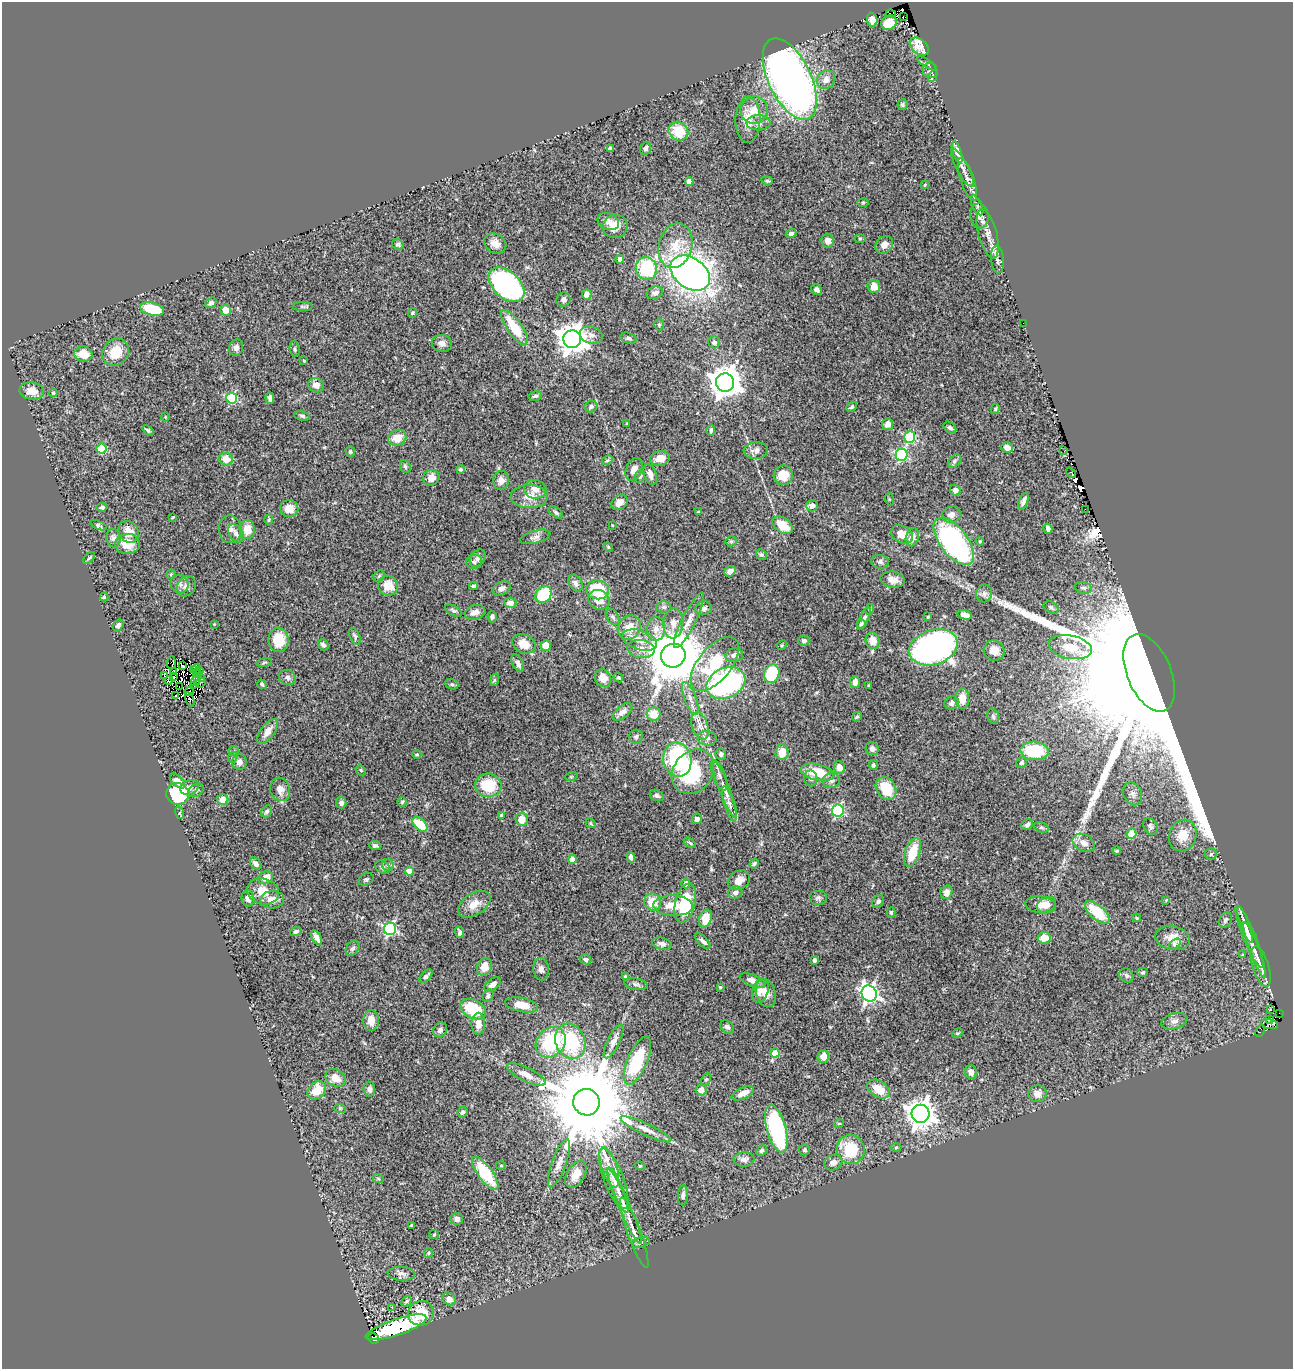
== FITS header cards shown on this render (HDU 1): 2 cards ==
NAXIS1  =                 1291
NAXIS2  =                 1367

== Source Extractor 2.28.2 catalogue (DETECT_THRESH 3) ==
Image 1291 x 1367 px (HDU 1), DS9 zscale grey, 1 PNG px = 1 image px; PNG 1295 x 1371 px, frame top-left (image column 1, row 1367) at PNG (2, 2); each listed source drawn as its Kron ellipse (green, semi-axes under 4 px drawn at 4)
Background 0.671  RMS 0.038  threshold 0.113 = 3 sigma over >= 5 px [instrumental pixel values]
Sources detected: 421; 9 with non-positive FLUX_AUTO (blend fragments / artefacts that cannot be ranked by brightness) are neither listed nor drawn; the other 412 listed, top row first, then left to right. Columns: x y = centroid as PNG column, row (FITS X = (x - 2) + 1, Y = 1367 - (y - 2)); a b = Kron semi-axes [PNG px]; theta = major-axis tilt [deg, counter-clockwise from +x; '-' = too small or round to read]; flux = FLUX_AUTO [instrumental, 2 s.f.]
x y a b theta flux
891 14 5 2 - 66
903 16 2 2 - 12
872 20 7 5 -80 16
889 23 8 7 - 51
919 46 11 7 -41 24
927 63 11 4 -32 4.4
930 71 8 7 - 7
933 76 6 4 64 4
790 79 44 21 -64 1700
826 80 10 8 48 16
902 105 5 5 - 4
754 110 13 13 - 34
748 120 23 12 88 47
758 123 12 7 0 12
678 131 10 9 - 74
645 148 6 5 - 8.2
610 149 4 4 - 8
957 152 11 3 -72 13
962 168 21 5 -62 19
967 179 22 6 -72 22
767 181 6 4 -19 3.9
689 182 4 4 - 24
925 185 4 3 - 2.2
863 203 6 4 0 2.9
977 205 11 4 -65 7.3
979 216 12 9 -82 14
608 222 11 8 -24 16
615 226 12 11 - 34
791 234 5 4 - 6.9
988 234 25 9 -75 27
860 238 6 4 0 3.3
828 241 7 6 - 15
495 243 12 9 -32 19
398 245 6 5 - 5.1
884 245 10 8 48 19
675 246 23 16 75 62
620 259 4 4 - 9.4
998 260 14 6 -85 8.7
646 268 11 10 - 160
690 273 22 15 -36 1600
507 285 21 13 -43 560
874 286 7 6 - 24
817 290 6 5 - 9.8
655 293 8 6 17 11
587 294 5 5 - 21
563 300 7 6 - 10
211 303 6 4 35 6.8
303 306 10 4 0 4.9
152 309 12 6 -13 100
226 310 5 5 - 28
412 313 5 4 - 3.7
1023 323 2 2 - 79
659 325 6 5 - 3.8
514 327 20 7 -56 81
591 335 11 8 -18 13
629 338 8 5 -16 5.3
572 339 9 9 - 3700
714 342 6 5 - 7.4
442 343 10 8 -13 14
236 347 8 7 - 13
295 349 7 5 -83 4.9
115 352 14 12 54 53
83 354 9 7 -11 44
304 361 3 3 - 2.3
725 383 9 9 - 4100
316 385 8 7 - 15
32 391 12 8 -10 26
53 393 4 4 - 3.6
535 396 7 4 15 5.3
232 398 5 5 - 210
270 398 6 4 -88 7.4
591 407 6 5 - 6.5
852 407 6 4 41 4
995 409 5 3 - 3.2
302 416 8 5 -10 5.7
165 417 4 3 - 2
627 424 3 2 - 2.6
888 424 6 5 - 15
950 428 7 5 -40 6.5
148 430 6 4 -38 4.8
711 430 5 4 - 4.8
910 437 6 5 - 240
397 438 9 7 21 39
1007 448 6 5 - 17
101 449 5 5 - 110
756 451 12 8 2 14
1064 451 2 2 - 3.6
350 452 5 4 - 4
902 455 6 6 - 320
660 458 10 7 12 26
226 459 7 6 - 42
607 460 6 4 22 3.4
954 461 8 5 52 6.1
405 466 6 5 - 4.9
461 469 4 4 - 4
634 469 12 7 67 19
1071 473 6 3 -51 29
650 474 11 6 -70 16
783 475 10 9 - 33
640 476 7 5 70 4.7
431 478 8 7 - 19
501 480 9 8 - 16
535 489 11 9 -9 19
955 490 6 5 - 8.8
529 496 19 11 0 32
889 499 6 4 -71 3
1024 501 9 4 72 8.8
619 502 9 6 39 16
812 506 6 6 - 14
102 507 5 4 - 5.6
289 508 9 8 - 26
1085 509 2 2 - 2.7
556 512 8 4 -37 4.9
698 512 4 3 - 2.2
951 515 9 8 - 15
173 517 4 2 - 2.2
269 520 5 4 - 4
98 525 9 4 -21 4.5
612 525 3 2 - 1.9
783 525 11 7 -36 50
230 529 14 11 -88 15
1048 529 5 4 - 13
247 530 9 7 -89 35
129 532 11 9 -52 26
236 533 10 6 -57 11
902 534 12 8 -26 31
535 537 15 6 15 11
912 537 9 6 70 17
113 538 9 7 -81 9.1
731 541 5 5 - 4
954 541 28 13 -53 510
980 541 4 3 - 2.7
127 544 12 10 2 39
608 547 5 4 - 2.7
761 555 6 5 - 4.3
89 558 7 4 45 3.5
478 558 9 7 51 9.7
474 562 8 7 - 6.5
880 562 8 7 - 7.8
730 571 6 4 37 14
171 574 5 4 - 2.6
379 576 6 5 - 4.4
892 580 12 8 -7 20
575 583 9 6 -57 9.6
179 584 9 9 - 11
186 586 11 9 55 11
388 586 10 9 - 38
473 586 4 3 - 4.2
502 588 9 6 30 12
1083 588 9 5 -15 6.6
598 590 11 9 -9 110
984 593 9 7 78 9.2
543 594 9 7 47 110
104 597 4 4 - 2.8
599 600 11 9 -30 25
510 603 6 5 - 15
664 607 7 6 - 7.1
1051 607 8 5 -31 6.3
704 608 8 7 - 11
870 609 5 3 - 2.8
454 611 9 5 -27 5.3
475 612 10 7 18 17
965 615 7 4 -17 13
492 617 5 4 - 7.3
613 617 9 5 -56 6.4
928 617 3 2 - 2.5
864 618 12 4 65 8.5
689 621 30 7 63 30
673 623 15 10 86 24
214 624 3 3 - 1.7
861 624 4 4 - 4.1
118 625 6 4 56 7.2
629 627 12 11 - 38
656 629 12 9 83 23
355 636 9 5 -64 5.7
279 640 12 10 -81 62
640 640 18 9 -19 33
804 641 5 5 - 5.8
873 641 8 7 - 30
524 644 12 9 -27 28
323 645 6 4 -51 7.5
782 645 5 4 - 2.8
546 646 5 5 - 24
933 647 25 17 18 920
1070 647 22 11 -11 60
641 649 14 9 -9 22
994 650 10 10 - 26
734 655 9 7 15 14
673 656 12 12 - 15000
264 662 8 4 9 4.2
171 663 6 2 87 7.3
518 663 9 5 -65 10
715 664 32 16 51 150
183 666 3 2 - 5.2
193 669 4 2 - 1.3
196 669 5 2 - 1.3
173 671 2 2 - 1.3
199 671 2 2 - 2.7
197 673 5 2 - 2.1
1149 673 41 22 -67 170000
772 674 9 7 70 110
165 676 2 2 - 2.1
173 677 2 2 - 2.8
196 678 4 2 - 2.2
287 678 9 7 -21 10
603 678 9 8 - 25
618 678 5 4 - 3
201 679 3 2 - 7.4
169 680 4 3 - 0.91
494 680 6 4 71 3.8
195 681 5 2 - 0.88
855 682 6 5 - 17
200 683 6 2 29 6.4
726 683 20 15 24 530
262 684 5 4 - 4.1
452 684 7 5 -21 5
194 685 2 2 - 2.1
868 685 4 2 - 2.1
179 687 3 2 - 3
189 691 5 2 - 1.2
176 696 2 2 - 0.91
690 699 17 6 -70 18
962 699 10 7 -90 30
190 700 7 4 -72 7.4
952 703 7 6 - 9.5
622 712 11 6 40 16
654 714 7 7 - 45
993 716 8 5 -74 5.7
857 717 5 3 - 4.2
700 726 14 7 -71 19
268 731 15 7 53 21
636 737 7 7 - 7
707 738 9 7 -8 9.9
872 749 7 6 - 12
234 751 5 5 - 3.3
1035 751 14 9 -3 140
782 752 7 6 - 40
417 754 4 4 - 2.8
721 754 6 5 - 6.4
233 757 5 3 - 3.2
677 760 17 14 -78 280
239 762 8 7 - 12
1022 762 6 5 - 5.6
873 765 5 4 - 6.5
839 768 7 5 -68 22
361 770 5 4 - 3.6
693 772 24 19 52 190
817 772 17 8 -13 79
719 775 16 6 -69 15
571 777 6 4 19 3.1
811 778 8 6 -83 7.3
178 781 9 5 -43 15
831 781 8 7 - 8.8
488 785 13 12 - 98
190 787 9 7 26 11
886 788 12 9 -59 77
280 789 12 10 -73 16
725 789 30 5 -68 24
196 790 8 6 33 6.1
178 794 11 11 - 220
1133 794 12 9 -67 14
657 796 7 5 -26 6.8
223 800 5 5 - 23
402 802 5 4 - 3.1
341 803 6 5 - 9.9
729 804 18 5 -73 15
267 811 6 5 - 7.1
838 811 6 6 - 320
180 813 6 4 -73 3.6
501 815 4 3 - 3.2
522 819 7 6 - 32
697 819 5 5 - 8.8
590 823 5 4 - 3
420 824 9 5 -43 78
1027 825 6 5 - 7
1150 826 9 6 -63 7.3
1041 827 7 5 -16 5.1
1132 834 5 4 - 72
1183 836 16 13 69 45
690 843 7 3 -36 3.7
1084 843 12 8 -29 20
375 846 6 4 -4 5.5
1117 851 4 3 - 3.3
913 852 15 7 70 67
1211 854 6 5 - 4.6
631 857 5 4 - 11
572 860 4 4 - 31
256 864 7 5 -50 10
754 864 5 4 - 4.1
388 865 6 5 - 5.7
383 867 8 6 -34 8
409 871 4 4 - 33
265 878 7 6 - 34
366 879 8 5 26 5.6
739 880 12 9 32 18
686 884 4 4 - 16
263 891 16 13 -16 44
735 892 7 6 - 8.8
946 892 7 6 - 16
248 898 8 6 -78 20
818 898 9 7 0 7.5
272 900 12 8 6 23
1166 900 4 4 - 1.9
878 901 7 5 53 5.5
653 902 9 8 - 47
685 903 20 10 76 110
474 904 18 10 34 31
1041 905 15 8 -7 26
1046 905 10 7 26 15
673 906 19 10 -2 44
891 912 5 4 - 3.9
1097 912 15 7 -42 100
1136 918 5 3 - 2.7
705 919 9 6 73 36
1225 920 8 5 64 6.5
1245 925 20 4 -70 19
390 929 6 6 - 430
296 931 6 4 16 6.4
460 932 6 4 -69 6.7
316 937 8 4 -61 12
1249 937 33 6 -68 35
1044 938 6 6 - 27
1173 938 17 12 -12 33
703 941 9 4 -46 8.6
662 944 10 6 -15 11
1175 944 6 4 37 4.4
353 948 8 6 55 6.4
1255 950 29 5 -70 28
1242 955 3 2 - 1.7
586 959 6 4 -26 7.3
814 960 4 3 - 7.2
484 967 9 7 70 30
1261 967 21 8 -73 21
541 969 11 8 -83 12
1142 972 5 4 - 3.8
1126 975 8 6 -49 6.9
426 976 8 4 47 7.5
625 976 3 2 - 2.3
753 981 14 6 -22 18
636 984 12 5 -10 8
492 985 9 5 36 11
720 987 3 3 - 2.5
760 991 12 8 72 16
766 993 14 9 -75 26
869 993 8 7 - 850
488 996 6 5 - 5.8
522 1005 16 7 -11 35
473 1009 13 9 -30 110
1270 1010 2 2 - 1.4
1280 1013 3 2 - 6.8
1270 1019 3 2 - 13
371 1020 10 7 -90 29
1174 1021 13 7 17 13
478 1024 11 7 -89 22
1270 1024 9 5 -14 63
727 1027 8 5 -42 7.1
440 1030 8 6 55 9.1
1260 1031 6 3 66 3.3
957 1033 6 4 25 3.3
570 1041 18 14 -67 180
613 1041 18 6 64 16
551 1042 16 13 45 160
775 1053 4 4 - 53
823 1056 6 5 - 23
637 1060 26 10 67 150
971 1072 7 6 - 14
526 1074 21 7 -26 22
335 1078 10 8 -33 29
706 1080 7 4 61 4.3
369 1089 7 6 - 8.2
879 1089 12 8 -33 45
317 1090 10 7 45 48
701 1090 5 5 - 15
743 1093 12 5 25 21
1037 1094 9 8 - 20
586 1102 13 13 - 56000
340 1108 6 4 -18 2.9
462 1112 5 5 - 5.5
921 1114 9 9 - 3000
839 1123 5 3 - 2.2
646 1129 28 6 -25 26
776 1129 24 9 -75 310
896 1147 5 3 - 2.6
851 1149 15 14 - 96
804 1150 5 5 - 4.6
761 1151 6 4 47 5.4
744 1159 10 7 4 12
833 1162 9 7 27 14
559 1163 26 7 70 23
501 1166 5 3 - 2.3
640 1166 5 4 - 3.8
609 1167 21 7 -72 26
485 1173 20 7 -53 120
576 1174 15 9 59 31
378 1178 6 3 -20 2.9
614 1179 32 10 -69 44
618 1190 24 5 -68 17
683 1195 10 5 85 7.8
624 1206 41 5 -66 34
457 1219 6 6 - 12
412 1225 3 3 - 2.9
634 1233 37 7 -70 32
434 1235 5 4 - 2.7
641 1243 9 5 14 8.8
428 1253 5 4 - 3
401 1274 14 7 -3 13
449 1299 7 6 - 14
406 1301 5 3 - 3.8
392 1307 3 2 - 17
421 1313 13 12 - 73
396 1327 32 8 19 240
374 1338 5 5 - 26
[9 non-positive-flux detections neither listed nor drawn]